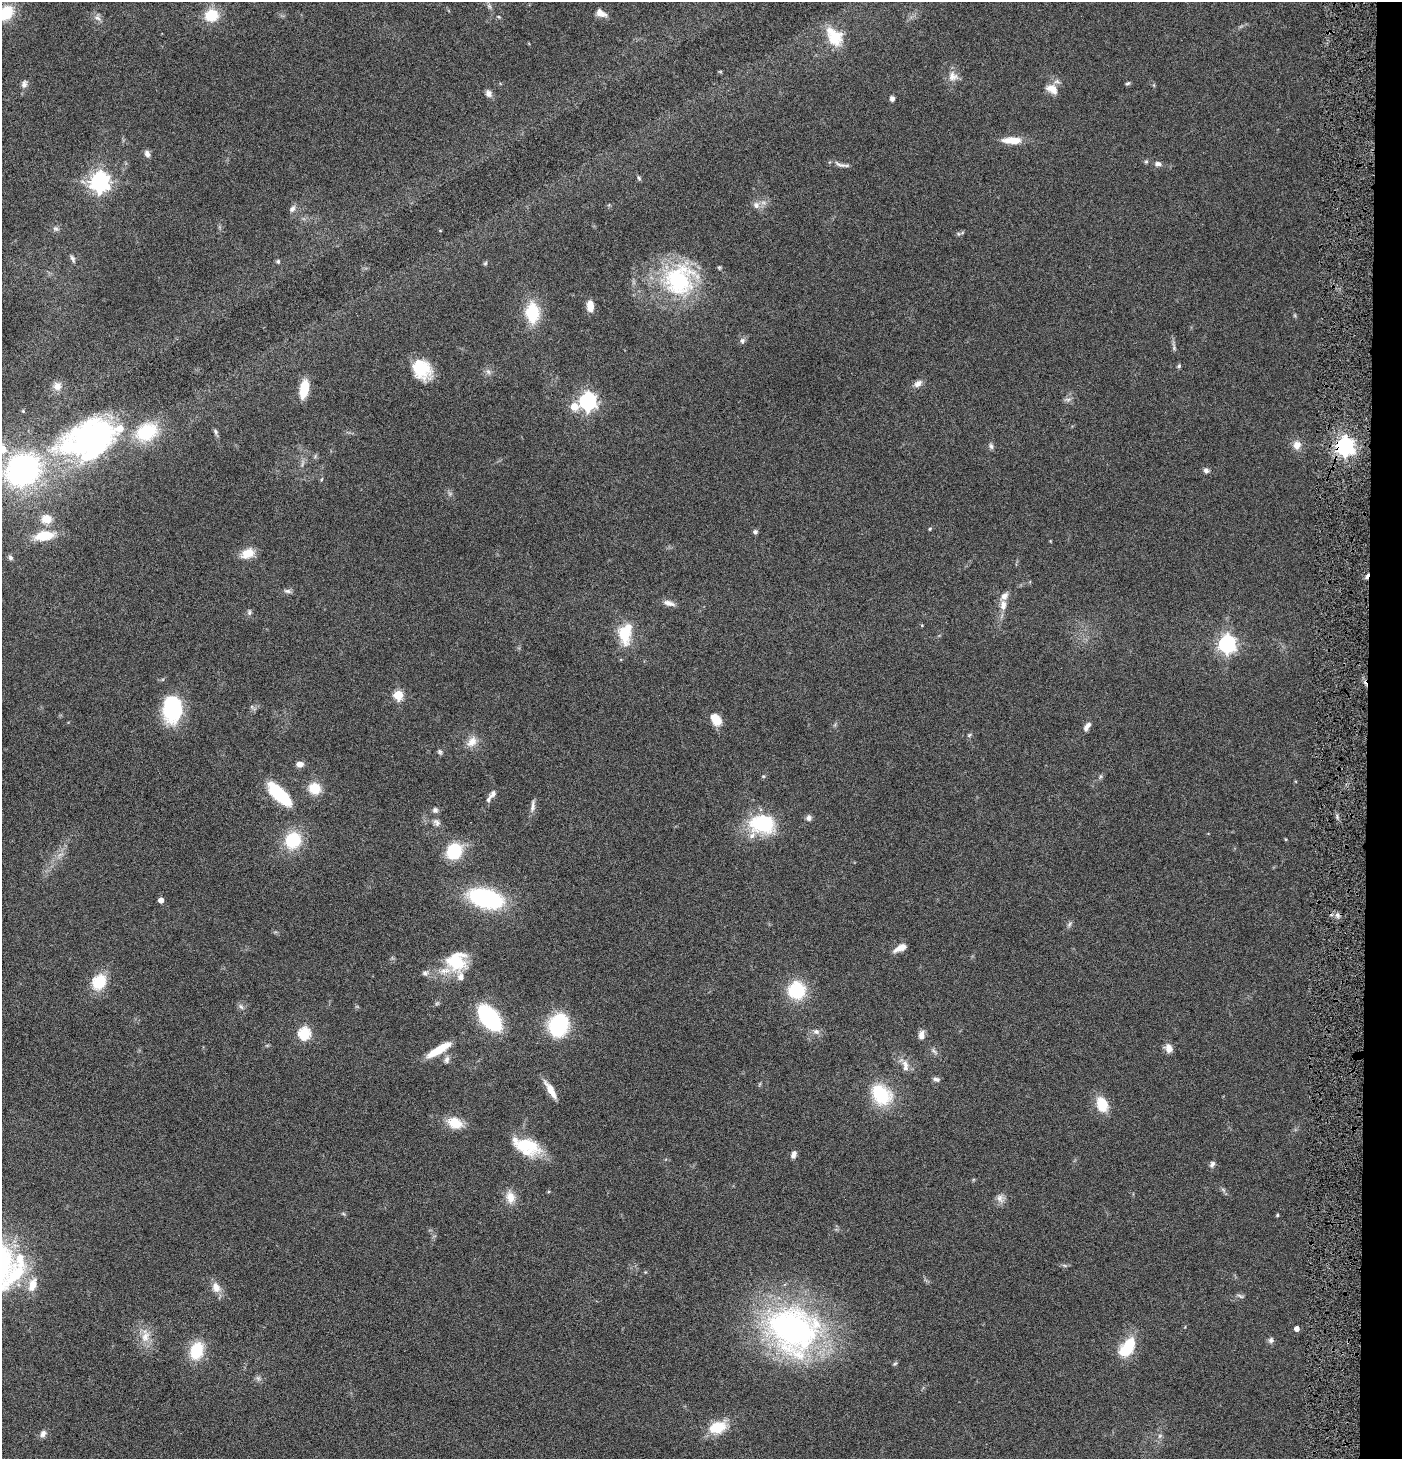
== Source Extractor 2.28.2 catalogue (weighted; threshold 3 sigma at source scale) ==
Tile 6 of 3 x 3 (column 3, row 2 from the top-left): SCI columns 2946-4345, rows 1457-2913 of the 4444 x 4372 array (HDU 1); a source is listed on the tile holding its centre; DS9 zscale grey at full resolution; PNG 1404 x 1461 px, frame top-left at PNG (2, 2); no overlay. Shown black and unused: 3% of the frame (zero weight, under 4 of 8 exposures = <1% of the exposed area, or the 3 px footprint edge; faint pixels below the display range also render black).
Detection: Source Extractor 2.28.2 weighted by HDU 2 'WHT'; one run over the whole footprint, this tile lists its part. Background 0.0789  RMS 0.0044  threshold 0.0181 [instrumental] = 3 sigma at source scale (4.09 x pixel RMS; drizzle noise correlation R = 1.36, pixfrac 0.8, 0.05/0.05 arcsec/px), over >= 5 px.
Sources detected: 143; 1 too faint to see at this stretch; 1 inside a brighter object's white glare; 2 cosmic-ray / hot-pixel residue — not listed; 10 inside a brighter listed object's ellipse — not listed separately; the other 129 listed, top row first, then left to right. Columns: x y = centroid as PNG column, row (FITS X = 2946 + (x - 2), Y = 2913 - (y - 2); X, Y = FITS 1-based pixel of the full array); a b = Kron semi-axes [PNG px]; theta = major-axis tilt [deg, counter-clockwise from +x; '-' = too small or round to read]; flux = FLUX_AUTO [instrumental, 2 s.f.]
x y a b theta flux
489 6 8 5 -45 1.1
6 13 17 13 42 13
601 13 14 9 -29 3
211 15 15 13 10 11
499 17 5 3 - 0.41
97 18 11 6 -31 1.7
834 38 25 20 -62 12
953 76 14 13 - 3.6
1128 83 7 4 19 0.6
24 84 10 7 77 1.6
1052 89 16 10 -32 4.4
488 93 9 7 -72 1.9
892 98 6 5 - 1.4
1012 140 23 8 -1 6.5
147 154 10 7 -68 1.6
1146 162 5 5 - 0.63
1158 164 10 6 -18 1.6
840 165 20 6 -16 1.9
639 178 7 4 -68 0.67
100 182 7 7 - 220
756 205 10 9 - 2.2
292 209 10 6 52 1.5
56 229 8 6 -14 1.1
440 231 4 3 - 0.33
73 258 10 5 -63 1
278 261 6 5 - 0.73
485 263 6 5 - 0.6
679 280 41 37 42 46
590 306 12 7 -84 4.7
532 313 18 12 -86 19
742 341 8 7 - 1.2
1174 348 8 4 -90 0.88
1179 366 6 5 - 0.69
422 369 23 18 -47 15
488 372 7 6 - 1.2
918 383 11 8 38 2.3
57 386 11 11 - 3.1
304 389 20 9 79 8.8
1068 399 9 4 -8 1.1
588 401 7 7 - 160
574 406 8 7 - 5.7
215 432 9 5 -68 0.89
94 434 96 39 23 110
1297 445 12 10 78 3.4
991 446 9 5 -74 1
1345 446 7 7 - 210
1206 470 6 6 - 1.5
46 519 10 9 - 5.4
930 529 5 4 - 0.46
755 532 6 6 - 0.89
44 536 20 10 8 11
247 553 16 10 22 6.2
10 558 6 5 - 0.96
287 591 10 6 -7 1.2
669 603 16 7 -16 2.4
1003 605 15 8 87 3.6
249 612 8 5 -88 0.89
922 625 5 3 - 0.33
625 634 22 14 -79 13
1227 644 7 7 - 160
398 695 5 5 - 21
172 709 26 19 87 31
716 719 13 8 -57 7.3
1087 726 11 5 55 2.4
969 735 7 4 45 0.62
472 742 16 11 48 4.3
440 752 7 6 - 0.84
300 764 8 6 3 2.5
763 776 6 3 -18 0.44
1100 777 6 4 71 0.67
314 788 11 10 - 9.8
279 794 31 12 -43 21
493 794 11 7 48 1.8
533 806 16 6 84 1.9
435 810 8 8 - 1.2
809 818 8 7 - 1.5
437 822 11 8 -45 1.8
762 824 28 19 -6 29
1285 839 5 3 - 0.36
293 840 13 12 - 22
454 851 14 12 53 22
486 898 32 17 -15 52
161 900 4 4 - 2.9
1070 924 10 5 63 1
900 948 15 6 26 3.7
456 961 26 24 12 17
425 973 8 7 - 1.3
99 982 15 12 55 15
797 990 20 19 - 19
437 1003 6 4 19 0.62
241 1006 9 6 -49 1.3
490 1018 18 10 -50 79
559 1025 19 16 66 38
816 1031 9 7 -3 1.7
304 1033 6 6 - 47
921 1035 10 7 85 2.4
1168 1048 11 9 -72 2.8
439 1050 28 7 31 11
934 1051 12 4 -48 1.1
447 1060 10 6 74 1.5
905 1064 12 7 -48 2.6
936 1079 9 6 -12 1.2
550 1090 23 6 -58 5
881 1094 25 19 -51 21
1102 1104 16 11 -72 11
455 1123 20 14 -23 7.3
527 1145 37 16 -18 16
794 1154 9 5 75 1.8
1212 1164 9 6 63 1.3
1223 1190 9 3 -45 0.8
548 1192 4 3 - 0.45
510 1197 17 12 -78 4.8
1000 1198 13 9 -70 2.4
1277 1215 4 3 - 0.58
1064 1265 6 4 -19 0.66
15 1275 40 13 49 22
32 1285 20 10 72 5.6
216 1287 14 10 -59 4
1240 1296 10 4 -26 0.87
1297 1329 4 4 - 2.2
793 1330 67 58 -30 120
145 1337 18 12 73 5.4
1271 1340 8 7 - 1.2
1127 1348 20 11 55 19
197 1351 17 12 71 16
258 1378 8 5 -45 1
717 1427 17 11 19 13
43 1434 9 7 56 1.8
1160 1436 7 5 45 0.94
Overlapping masked pixels (flux is a lower limit): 1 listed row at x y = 1345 446
Isophote crosses this tile's border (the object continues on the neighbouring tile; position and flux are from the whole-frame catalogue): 1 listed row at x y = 6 13